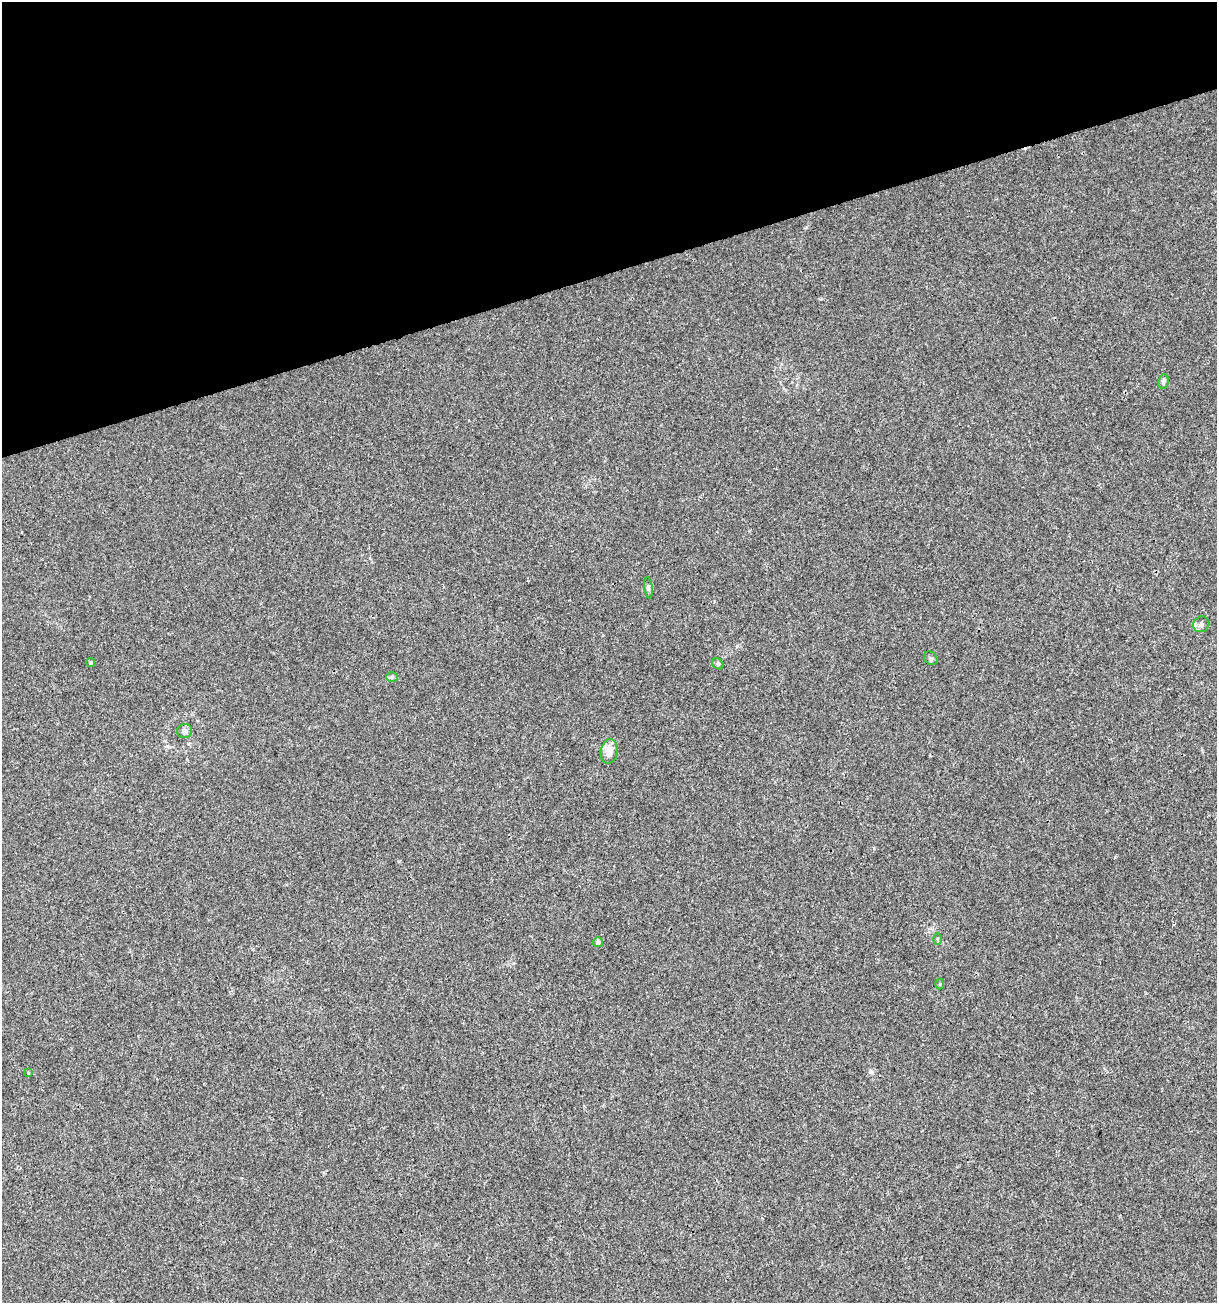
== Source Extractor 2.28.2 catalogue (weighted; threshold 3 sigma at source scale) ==
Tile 3 of 4 x 4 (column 3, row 1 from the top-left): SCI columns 2532-3746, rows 3905-5205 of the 5012 x 5207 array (HDU 1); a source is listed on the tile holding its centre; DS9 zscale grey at full resolution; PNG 1219 x 1305 px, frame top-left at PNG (2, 2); each listed source drawn as its Kron ellipse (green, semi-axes under 4 px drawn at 4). Shown black and unused: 21% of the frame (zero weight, under 3 of 4 exposures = <1% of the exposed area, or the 3 px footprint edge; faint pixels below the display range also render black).
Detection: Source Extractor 2.28.2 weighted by HDU 2 'WHT'; one run over the whole footprint, this tile lists its part. Background 0.00318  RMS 0.0027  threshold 0.0121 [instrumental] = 3 sigma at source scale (4.5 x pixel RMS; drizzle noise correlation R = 1.50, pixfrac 1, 0.0396/0.0396 arcsec/px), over >= 5 px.
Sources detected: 13; all 13 listed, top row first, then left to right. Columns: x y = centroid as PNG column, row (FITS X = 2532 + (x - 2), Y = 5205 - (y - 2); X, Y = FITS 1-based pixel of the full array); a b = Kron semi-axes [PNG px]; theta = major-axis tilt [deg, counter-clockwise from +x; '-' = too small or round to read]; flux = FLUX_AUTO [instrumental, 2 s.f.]
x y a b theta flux
1163 381 7 5 79 0.67
648 588 10 4 -83 0.5
1201 624 8 7 - 1.1
931 658 7 6 - 0.67
91 663 4 4 - 0.53
718 664 6 5 - 0.45
392 677 6 5 - 0.52
185 731 7 7 - 1.1
609 751 12 8 79 3.3
937 939 5 4 - 0.3
598 942 5 4 - 0.96
940 984 5 3 - 0.26
28 1073 4 2 - 0.25